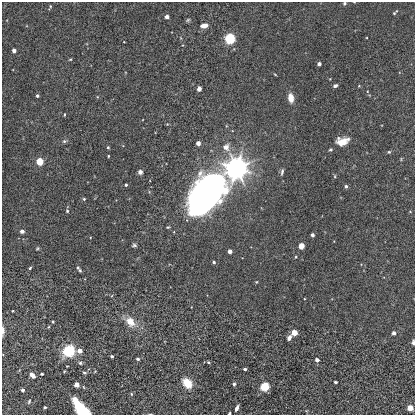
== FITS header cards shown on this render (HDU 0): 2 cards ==
NAXIS1  =                  413
NAXIS2  =                  413

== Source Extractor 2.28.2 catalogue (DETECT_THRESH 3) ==
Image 413 x 413 px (HDU 0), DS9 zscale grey, 1 PNG px = 1 image px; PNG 417 x 417 px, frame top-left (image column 1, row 413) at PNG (2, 2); no overlay
Background 4.24e-04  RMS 0.0044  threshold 0.0132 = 3 sigma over >= 5 px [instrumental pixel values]
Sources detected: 81; all 81 listed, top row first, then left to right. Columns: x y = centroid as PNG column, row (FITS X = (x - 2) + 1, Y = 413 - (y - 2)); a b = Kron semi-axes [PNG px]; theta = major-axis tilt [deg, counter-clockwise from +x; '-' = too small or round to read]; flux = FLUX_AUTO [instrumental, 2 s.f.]
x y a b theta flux
344 3 3 3 - 0.57
50 6 4 4 - 0.29
395 12 6 2 44 0.36
167 17 4 3 - 0.95
188 20 7 4 37 0.44
204 26 7 5 10 2.1
230 38 4 4 - 65
14 50 4 3 - 1.7
70 59 5 3 - 0.26
319 64 3 3 - 1.3
335 86 4 3 - 0.68
359 86 4 4 - 0.22
199 89 4 4 - 2.2
37 96 3 3 - 0.71
291 98 9 5 -81 2.7
64 114 3 3 - 0.39
64 141 6 5 - 0.53
342 141 13 8 13 3.8
198 143 4 4 - 2
108 147 3 3 - 0.4
226 147 8 7 - 2.2
330 149 4 4 - 0.37
389 152 5 4 - 0.39
108 156 3 2 - 0.28
40 161 4 4 - 14
236 168 8 7 - 510
140 172 4 4 - 1.2
282 172 8 4 79 0.66
335 176 5 3 - 0.29
126 185 3 3 - 0.55
346 186 4 3 - 0.61
215 187 9 7 -78 95
205 194 24 19 52 210
84 199 3 3 - 0.39
67 211 5 4 - 0.36
410 212 4 2 - 0.19
168 227 5 3 - 0.29
22 231 4 4 - 0.94
312 235 3 3 - 1.2
134 245 5 4 - 0.5
301 246 4 4 - 6.9
37 248 5 3 - 0.29
230 251 4 4 - 2.6
214 262 3 3 - 0.68
30 268 4 3 - 0.34
78 268 4 4 - 0.34
80 270 4 3 - 0.34
256 282 4 3 - 0.23
12 311 2 2 - 0.23
53 321 3 3 - 0.32
130 322 10 8 -51 4.2
3 331 11 3 89 0.98
294 332 4 4 - 12
394 333 4 3 - 1.3
289 338 5 4 - 1.4
413 342 5 3 - 0.65
69 351 8 7 - 13
80 351 4 4 - 4
112 356 3 3 - 0.49
138 359 3 3 - 1
317 360 4 3 - 1.6
208 362 4 3 - 0.37
80 363 5 4 - 0.52
67 366 2 2 - 0.18
245 369 3 3 - 0.94
84 373 5 4 - 0.43
42 374 3 2 - 0.36
32 375 7 5 -44 1.6
335 382 3 3 - 0.54
187 383 7 5 -49 8.9
76 384 4 4 - 7.5
234 384 4 3 - 0.56
265 387 6 6 - 5.6
23 390 3 3 - 1.3
131 394 5 3 - 0.3
29 401 6 4 64 0.42
45 407 3 3 - 0.42
237 408 6 3 63 1.2
410 408 4 4 - 13
81 410 16 7 -50 23
229 413 3 2 - 0.37
At the frame edge (FLAGS 8, measured only in part): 5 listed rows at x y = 344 3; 3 331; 413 342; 81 410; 229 413